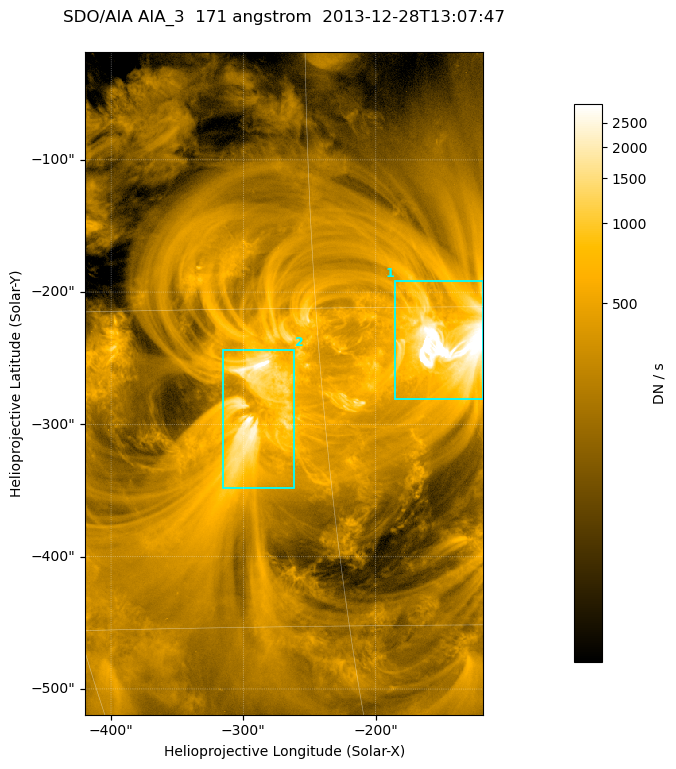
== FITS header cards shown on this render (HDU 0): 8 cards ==
TELESCOP= 'SDO/AIA '
INSTRUME= 'AIA_3   '
WAVELNTH=                  171
WAVEUNIT= 'angstrom'
DATE-OBS= '2013-12-28T13:07:47.34'
CTYPE1  = 'HPLN-TAN'
CTYPE2  = 'HPLT-TAN'
BUNIT   = 'DN / s  '

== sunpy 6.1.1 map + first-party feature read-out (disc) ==
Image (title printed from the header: SDO/AIA AIA_3  171 angstrom  2013-12-28T13:07:47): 502 x 835 px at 0.599 arcsec/px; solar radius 976 arcsec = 1628 px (partial field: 5.0% of the solar disc is inside the frame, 100% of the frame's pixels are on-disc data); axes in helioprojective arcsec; data unit DN / s (BUNIT, on the colour bar)
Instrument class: DISC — disc imager (sunpy class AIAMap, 171 A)
Bright regions (active regions / flare kernels): reference = the on-disc median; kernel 5 px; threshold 5 sigma = 741 DN / s over a disc level ~241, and >= 1.15x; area >= 419 px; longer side >= 6 px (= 3.6 arcsec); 2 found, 2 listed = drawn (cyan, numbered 1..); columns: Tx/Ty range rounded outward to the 2 arcsec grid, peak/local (2 s.f.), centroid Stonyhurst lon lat
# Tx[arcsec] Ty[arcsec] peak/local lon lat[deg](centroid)
1 -186..-118 -282..-190 31 -9 -17
2 -316..-262 -348..-242 15 -18 -20